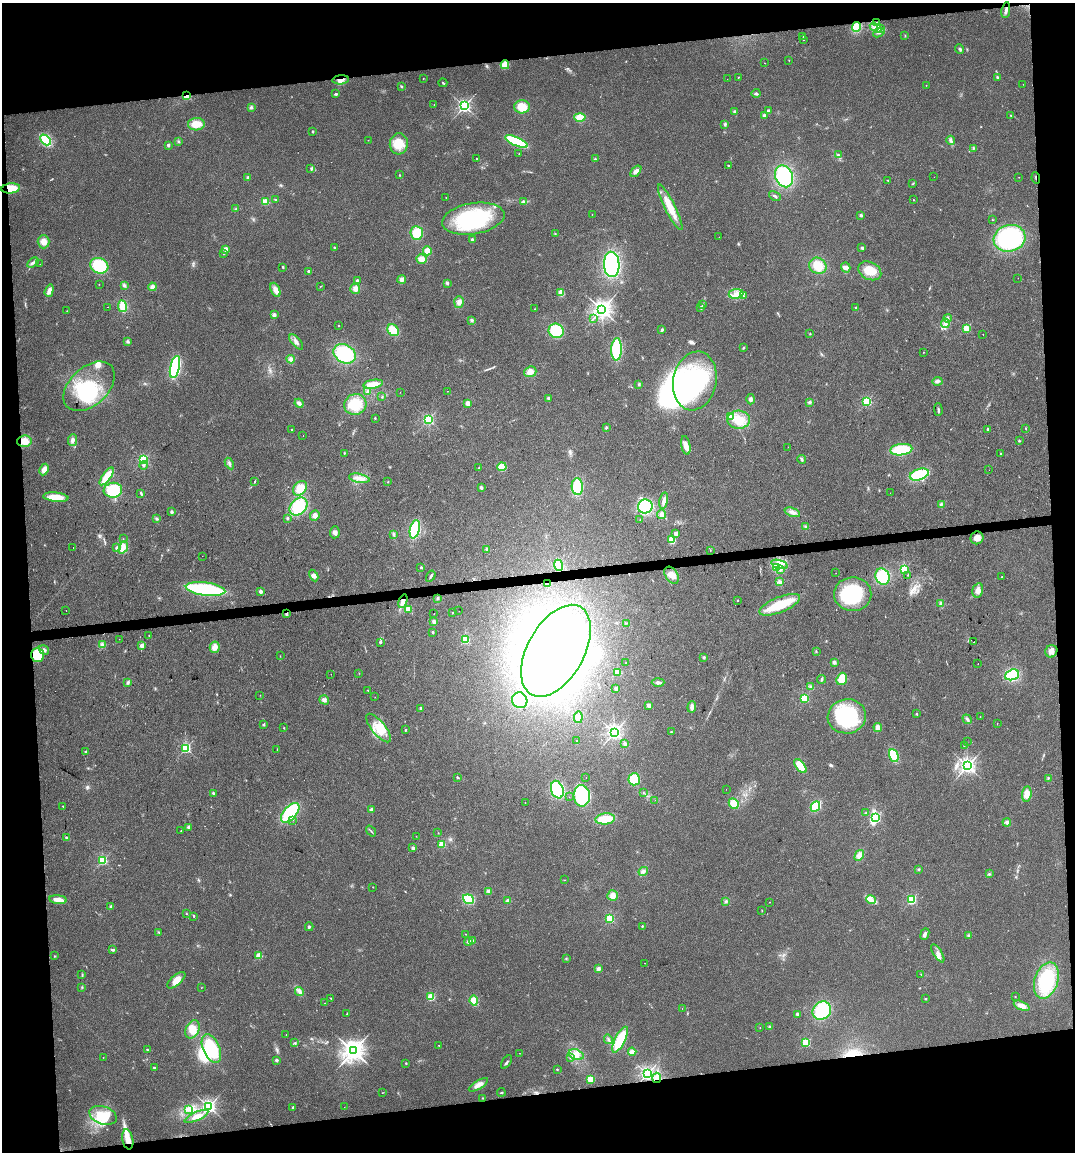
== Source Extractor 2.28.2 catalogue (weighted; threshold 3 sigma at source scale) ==
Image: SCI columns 10-4300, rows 1-4599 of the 4352 x 4599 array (HDU 1 of 3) = the unmasked area's bounding box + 8 px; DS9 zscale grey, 4 x 4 block average (1 PNG px = mean of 4 x 4 image px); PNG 1077 x 1154 px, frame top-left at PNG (2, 3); each listed source drawn as its Kron ellipse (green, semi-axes under 4 px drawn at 4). Shown black and unused: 15% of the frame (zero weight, under 2 of 3 exposures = <1% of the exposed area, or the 3 px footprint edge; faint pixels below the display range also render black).
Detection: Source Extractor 2.28.2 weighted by HDU 2 'WHT'. Background 0.0444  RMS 0.0069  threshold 0.0309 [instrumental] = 3 sigma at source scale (4.5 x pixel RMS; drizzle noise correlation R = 1.50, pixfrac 1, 0.0396/0.0396 arcsec/px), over >= 5 px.
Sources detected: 476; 3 too faint to see at this stretch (4 x 4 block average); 14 inside a brighter object's white glare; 7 cosmic-ray / hot-pixel residue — neither listed nor drawn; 2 coinciding with a brighter row at this scale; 19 inside a brighter listed object's ellipse — not listed separately; the other 431 listed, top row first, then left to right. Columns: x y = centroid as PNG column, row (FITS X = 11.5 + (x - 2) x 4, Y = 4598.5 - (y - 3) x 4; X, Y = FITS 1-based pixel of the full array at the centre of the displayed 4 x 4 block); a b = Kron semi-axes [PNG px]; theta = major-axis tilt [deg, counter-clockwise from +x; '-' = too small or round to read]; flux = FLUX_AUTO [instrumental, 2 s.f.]
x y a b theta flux
1006 10 8 2 81 15
877 23 4 2 - 6.8
857 27 5 4 - 73
875 28 6 3 -33 16
880 28 4 4 - 13
879 33 6 2 21 10
905 35 2 2 - 1.4
803 36 2 2 - 2.5
804 40 2 2 - 1.9
960 49 5 3 - 7.2
789 60 2 2 - 1.6
764 63 2 2 - 0.87
505 65 4 4 - 51
739 77 2 2 - 1.6
997 77 3 2 - 4.2
423 78 2 2 - 1.1
727 79 2 2 - 0.53
341 80 8 4 5 22
443 83 4 2 - 4
1023 84 2 2 - 0.9
926 85 2 2 - 1.7
401 86 3 2 - 3.4
756 93 4 3 - 8.4
336 94 3 2 - 5.8
187 96 2 2 - 240
434 105 2 2 - 1.1
464 106 2 2 - 1100
251 107 4 3 - 7.6
522 107 8 6 1 60
768 110 2 2 - 24
735 112 4 2 - 9.5
1011 115 2 2 - 2.5
764 116 4 3 - 6.8
580 117 6 4 -2 50
196 124 8 6 3 47
725 124 4 3 - 6
312 131 2 2 - 17
45 140 6 4 -48 140
368 140 2 2 - 0.94
951 140 4 4 - 8.9
178 141 3 2 - 3.5
516 141 12 4 -23 240
399 144 10 9 - 61
168 145 2 2 - 35
973 148 3 2 - 3.6
519 154 2 2 - 2.3
838 155 3 2 - 4.3
476 159 2 2 - 6.9
595 159 2 2 - 2.5
728 165 2 2 - 6.7
311 169 4 3 - 6.7
636 171 7 4 49 16
399 175 2 2 - 5.9
784 176 11 8 -66 390
248 177 3 3 - 5.9
934 177 2 2 - 1.4
1019 177 2 2 - 1.6
1036 178 6 2 -82 4.1
888 180 3 2 - 2.3
913 184 2 2 - 1.9
11 188 9 5 6 79
775 196 6 2 -31 6.9
446 197 2 2 - 1.1
276 200 3 2 - 4.2
914 200 2 2 - 2.7
265 202 2 2 - 210
523 202 3 3 - 6.2
670 207 25 5 -63 74
236 209 2 2 - 4.5
592 214 2 2 - 1.4
861 215 2 2 - 28
473 219 31 15 9 400
992 220 2 2 - 1.7
417 233 7 6 - 78
555 233 2 2 - 2.1
719 237 2 2 - 1.6
1010 238 16 13 14 440
472 239 2 2 - 21
44 242 6 6 - 29
334 247 3 2 - 4
862 248 3 2 - 9.4
226 249 2 2 - 87
427 251 4 4 - 32
223 253 2 2 - 14
422 259 5 4 - 28
33 263 6 3 30 11
40 264 2 2 - 0.88
612 264 13 8 -87 390
99 266 9 7 -27 170
818 266 9 8 - 72
283 267 3 2 - 3.6
846 267 5 4 - 17
308 271 2 2 - 20
870 271 12 8 -28 79
1018 278 2 2 - 0.68
402 279 4 3 - 16
357 280 2 2 - 26
447 283 4 2 - 5.9
99 284 2 2 - 0.9
124 285 3 2 - 3.5
321 286 2 2 - 1.6
152 287 4 4 - 14
355 289 5 5 - 18
275 290 7 4 -65 24
49 291 6 3 72 24
561 293 4 3 - 38
736 294 7 5 8 28
744 296 2 2 - 2.2
459 302 6 4 87 17
703 304 2 2 - 2.7
122 306 6 3 -82 100
107 307 2 2 - 16
701 308 3 3 - 8.3
855 308 3 2 - 2.9
535 309 2 2 - 2.1
602 309 3 3 - 2600
67 311 2 2 - 1.1
274 315 2 2 - 56
593 318 3 2 - 3
948 318 4 3 - 7.9
471 320 3 2 - 4.5
945 323 4 3 - 16
338 325 2 2 - 2.7
966 328 2 2 - 190
393 330 6 5 - 82
662 330 4 2 - 6.3
556 331 7 7 - 140
810 334 2 2 - 2
983 334 2 2 - 2.5
127 342 3 3 - 5.6
296 342 9 3 -49 18
743 347 3 2 - 3
617 349 11 5 87 240
923 352 2 2 - 2.2
345 354 12 9 -30 260
291 359 4 3 - 13
175 367 11 4 78 330
530 372 6 5 - 26
695 381 30 21 78 490
937 381 5 3 - 11
373 384 10 4 9 42
639 384 3 2 - 3.3
89 386 30 19 43 280
448 391 2 2 - 0.97
368 392 3 2 - 5.1
400 392 2 2 - 0.6
382 397 2 2 - 3.8
548 398 2 2 - 25
751 399 5 3 - 11
867 401 2 2 - 440
810 402 4 3 - 6.9
299 403 5 4 - 14
468 403 2 2 - 83
355 404 11 10 - 90
938 410 6 2 -89 6.9
731 416 2 2 - 78
375 418 2 2 - 2.4
428 419 2 2 - 640
739 420 11 9 -2 70
606 428 3 3 - 4.5
1025 428 2 2 - 2.3
292 429 2 2 - 2.7
988 429 2 2 - 11
303 435 2 2 - 1.3
72 440 6 3 83 13
24 441 7 5 5 44
1019 441 2 2 - 9.1
686 445 9 4 -80 34
788 447 2 2 - 0.75
901 450 11 5 7 150
344 453 2 2 - 2.9
1000 453 2 2 - 3.3
143 459 2 2 - 580
802 460 4 3 - 6.3
229 463 6 2 -62 8.7
143 465 4 3 - 7.8
502 467 4 4 - 64
479 468 3 2 - 4
44 469 6 4 64 24
989 470 2 2 - 2.3
919 475 10 5 18 210
107 476 10 4 54 82
359 478 10 4 -11 28
255 481 2 2 - 3
388 482 2 2 - 2
577 487 8 5 -88 130
300 488 8 6 50 66
481 488 3 3 - 5.7
113 490 9 7 6 160
141 493 4 2 - 5.2
890 493 2 2 - 0.63
56 497 12 4 -5 64
664 501 8 3 79 22
941 504 4 3 - 6.2
645 506 7 7 - 230
298 507 10 7 45 130
172 512 2 2 - 31
792 512 8 4 -20 18
661 514 4 4 - 15
315 515 5 4 - 17
287 518 3 2 - 4
156 519 3 3 - 5.7
640 520 2 2 - 0.96
805 527 3 2 - 3.7
415 529 9 4 76 220
335 532 6 5 - 14
394 534 2 2 - 3.4
676 534 2 2 - 25
977 538 6 6 - 26
123 539 2 2 - 1
672 540 3 3 - 58
73 547 2 2 - 0.84
123 547 6 4 70 21
117 548 2 2 - 20
486 549 3 2 - 3.5
710 550 2 2 - 1.6
202 556 2 2 - 2.1
779 564 8 4 -16 30
558 565 6 4 -67 84
421 567 2 2 - 12
777 568 3 2 - 7
904 569 2 2 - 410
780 570 3 2 - 5.8
836 573 2 2 - 6.8
314 575 6 4 -61 15
672 575 9 6 -57 31
908 575 2 2 - 2
431 576 6 2 57 8.1
882 577 8 7 - 130
1002 577 2 2 - 3.7
780 582 4 3 - 8.5
548 584 3 3 - 6.7
205 589 20 6 -7 430
978 590 7 5 75 23
261 591 2 2 - 55
853 594 18 17 - 260
437 598 3 2 - 3.6
738 600 2 2 - 5.5
403 601 7 3 72 31
941 603 4 3 - 8.4
780 605 21 7 22 150
408 609 4 3 - 25
66 610 2 2 - 3.6
459 611 2 2 - 0.66
453 612 2 2 - 2.7
434 613 2 2 - 0.8
286 614 2 2 - 25
434 622 4 3 - 8.7
626 623 2 2 - 1.3
433 632 2 2 - 18
149 635 2 2 - 3.5
119 639 2 2 - 0.56
465 640 2 2 - 350
380 642 2 2 - 13
974 642 2 2 - 12
102 645 4 4 - 10
142 645 2 2 - 72
215 647 6 5 - 25
44 650 5 3 - 10
556 651 50 28 61 2000
816 651 2 2 - 1.7
1051 651 6 6 - 25
37 655 7 6 - 110
280 656 2 2 - 1.2
704 657 3 2 - 4.8
834 662 4 3 - 8.1
626 663 2 2 - 1.9
978 663 2 2 - 1.3
617 672 2 2 - 170
359 673 2 2 - 0.82
331 674 2 2 - 0.88
1012 675 7 5 20 200
821 679 4 2 - 5.6
842 679 6 5 - 61
658 682 6 3 2 12
128 683 3 2 - 4.8
810 687 2 2 - 2.3
616 688 3 2 - 7.9
368 690 2 2 - 4.2
260 695 2 2 - 1
375 697 2 2 - 4.5
804 698 2 2 - 340
324 700 5 3 - 9.4
520 700 8 7 - 180
649 705 2 2 - 68
692 707 6 3 84 17
421 708 2 2 - 9
917 714 2 2 - 8.4
847 716 19 17 8 320
578 717 6 4 82 16
980 717 2 2 - 3
967 719 5 3 - 8.6
997 724 2 2 - 2.6
263 725 2 2 - 2.7
878 727 4 3 - 23
284 728 2 2 - 3.7
379 728 18 6 -50 67
405 730 2 2 - 11
614 732 2 2 - 1500
671 732 2 2 - 5.2
577 741 2 2 - 0.98
967 742 2 2 - 1.1
625 744 4 3 - 6.1
964 745 3 2 - 2.4
186 748 2 2 - 550
277 750 2 2 - 2.2
85 751 2 2 - 9.2
894 755 7 4 -69 100
800 766 8 4 -51 74
967 766 3 2 - 1700
457 777 3 2 - 4
586 777 2 2 - 1.1
1048 778 2 2 - 3.1
634 779 6 6 - 85
726 789 2 2 - 0.73
557 790 9 6 -71 250
643 792 2 2 - 1.2
213 793 3 2 - 4.6
1027 794 7 4 81 37
582 796 11 8 -87 300
569 797 2 2 - 0.53
655 800 2 2 - 3.6
525 802 2 2 - 1.2
734 803 5 4 - 55
63 806 2 2 - 4.6
815 807 5 4 - 130
371 809 3 3 - 5.9
290 813 12 6 49 270
866 813 2 2 - 2
875 818 3 3 - 530
605 819 10 5 5 95
292 820 2 2 - 4.1
1007 822 4 3 - 7.9
189 827 2 2 - 41
181 831 2 2 - 2.9
371 831 6 2 -51 4.6
438 833 2 2 - 1.4
416 836 2 2 - 1.2
66 838 3 2 - 4.4
442 844 2 2 - 170
413 848 2 2 - 28
859 855 6 4 60 28
103 860 2 2 - 480
918 869 2 2 - 4.4
643 871 5 3 - 9.6
989 874 3 2 - 2.4
565 880 2 2 - 1.1
373 887 2 2 - 2.9
488 891 4 3 - 6.5
613 896 5 5 - 24
468 899 6 4 -21 140
871 899 5 4 - 17
58 900 8 3 -6 37
508 900 2 2 - 56
911 900 2 2 - 430
726 901 3 2 - 5.5
770 902 2 2 - 1.3
111 906 4 2 - 4.2
762 910 2 2 - 1.4
186 914 2 2 - 1.7
194 916 3 2 - 3.2
610 919 2 2 - 350
642 926 2 2 - 3
309 927 4 2 - 5.5
159 932 2 2 - 3.7
466 934 2 2 - 6.6
925 934 6 3 67 15
968 936 2 2 - 3.5
472 941 2 2 - 49
468 942 4 4 - 11
113 950 3 2 - 9.8
938 953 10 3 -58 17
259 955 2 2 - 150
55 956 2 2 - 1.6
566 958 2 2 - 1.8
645 963 2 2 - 2.1
598 969 4 4 - 12
82 974 2 2 - 2.2
921 974 2 2 - 1.1
176 980 11 5 42 40
1046 980 19 11 72 290
82 987 2 2 - 2.1
201 988 2 2 - 0.96
299 991 4 3 - 11
1015 996 2 2 - 5.2
431 997 2 2 - 260
331 998 2 2 - 2.3
925 999 3 2 - 3.2
474 1001 5 4 - 67
325 1003 2 2 - 0.87
1022 1006 8 4 -23 32
682 1009 2 2 - 0.85
822 1010 10 8 43 210
347 1014 2 2 - 1.8
797 1014 3 3 - 6.2
770 1027 3 3 - 5.8
760 1028 2 2 - 1.1
192 1029 9 6 64 46
286 1034 2 2 - 1.3
608 1039 5 2 - 6.6
620 1040 14 5 63 160
806 1042 2 2 - 280
295 1043 3 2 - 5.9
439 1045 2 2 - 1.9
211 1049 15 8 -66 220
147 1050 3 2 - 2.6
353 1051 3 3 - 3900
632 1052 4 4 - 15
520 1053 2 2 - 0.77
576 1055 8 5 -19 25
570 1057 2 2 - 10
103 1058 2 2 - 2.3
276 1060 2 2 - 29
506 1062 7 2 56 6.4
406 1063 2 2 - 3.2
154 1067 2 2 - 14
557 1069 2 2 - 2.4
647 1074 2 2 - 1000
657 1078 5 4 - 20
590 1079 2 2 - 190
478 1085 11 4 31 25
501 1092 4 2 - 3.3
382 1093 2 2 - 1.2
483 1098 2 2 - 2.2
209 1107 2 2 - 1400
293 1107 3 2 - 5.2
344 1107 2 2 - 0.66
188 1109 3 2 - 5.6
103 1115 14 9 -19 86
196 1116 13 4 24 40
128 1139 10 5 -78 40
Overlapping masked pixels (flux is a lower limit): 12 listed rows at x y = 1006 10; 857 27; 341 80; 187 96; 1036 178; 11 188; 24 441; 548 584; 403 601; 286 614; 37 655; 128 1139
Diffuse or blended objects may show on this block-average render without a row.